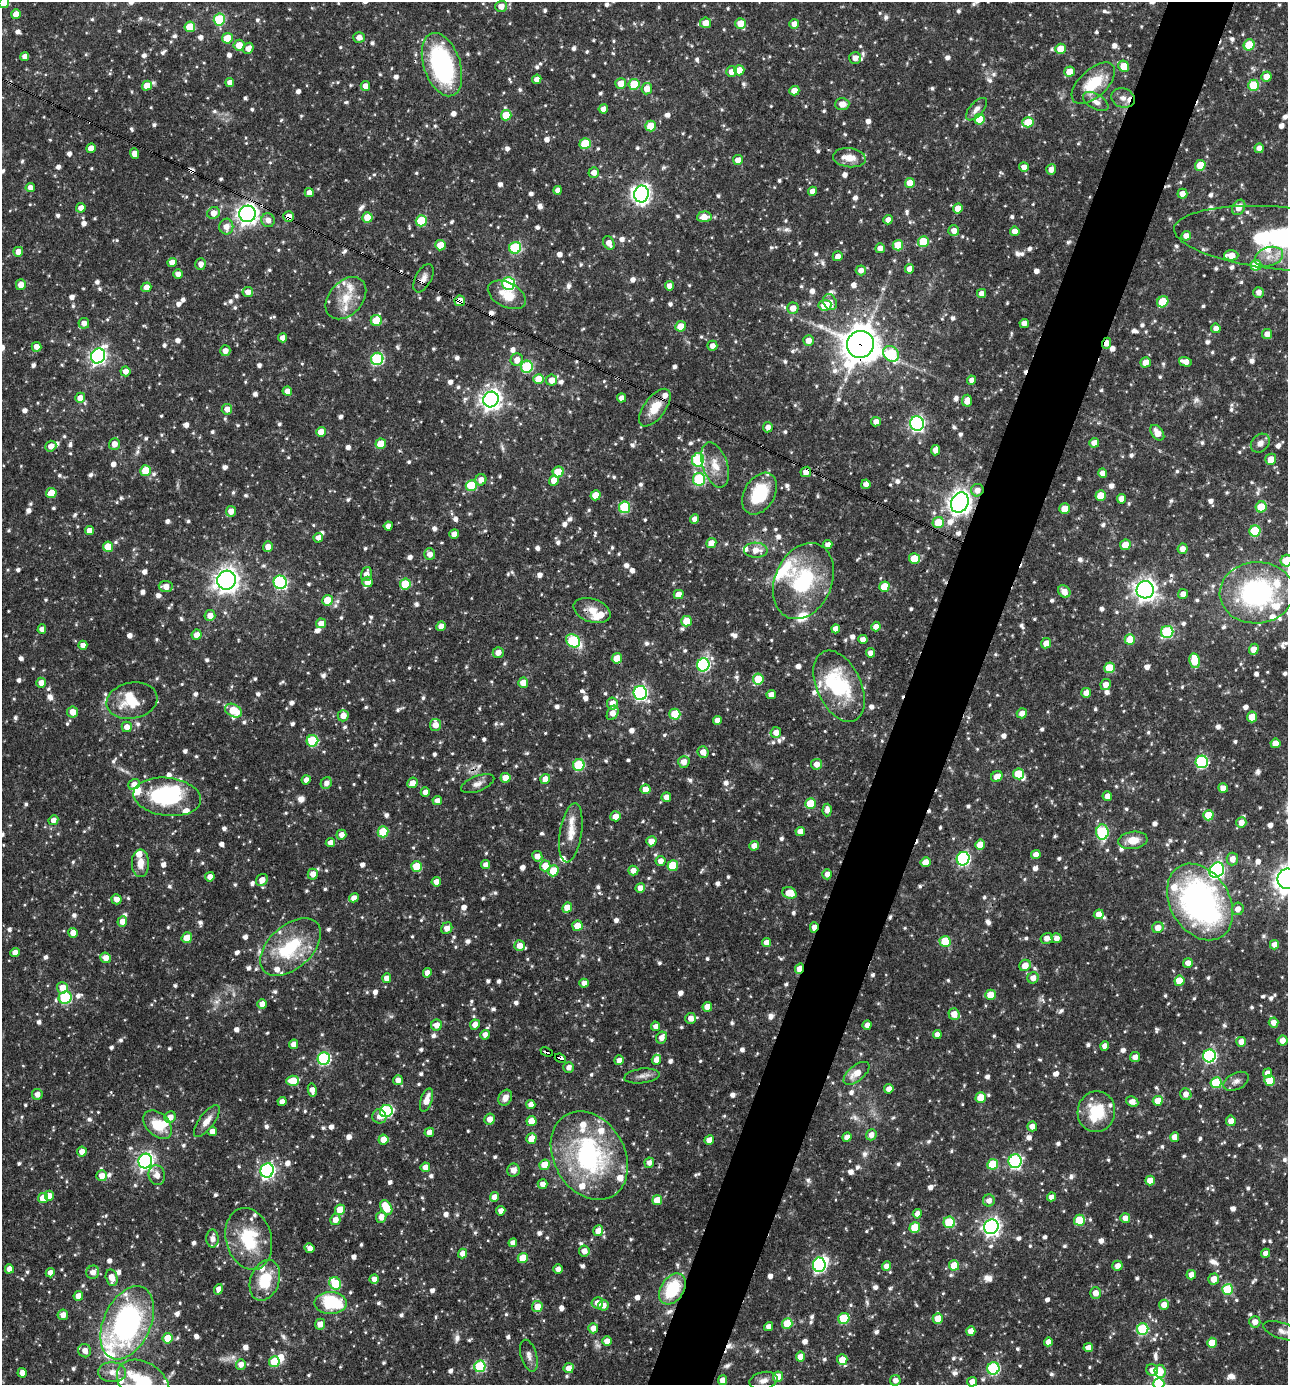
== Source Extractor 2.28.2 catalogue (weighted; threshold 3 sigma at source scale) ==
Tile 10 of 4 x 4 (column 2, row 3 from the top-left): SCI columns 1557-2842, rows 1385-2767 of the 5550 x 5536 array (HDU 1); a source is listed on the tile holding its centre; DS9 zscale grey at full resolution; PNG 1290 x 1387 px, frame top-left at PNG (2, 2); each listed source drawn as its Kron ellipse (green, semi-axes under 4 px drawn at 4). Shown black and unused: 5% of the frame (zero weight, under 3 of 4 exposures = <1% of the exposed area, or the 3 px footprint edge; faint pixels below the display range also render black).
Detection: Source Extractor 2.28.2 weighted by HDU 2 'WHT'; one run over the whole footprint, this tile lists its part. Background 0.0642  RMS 0.0036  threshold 0.016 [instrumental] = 3 sigma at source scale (4.5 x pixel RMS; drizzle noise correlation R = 1.50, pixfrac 1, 0.05/0.05 arcsec/px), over >= 5 px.
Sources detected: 1469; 2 too faint to see at this stretch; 9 inside a brighter object's white glare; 8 cosmic-ray / hot-pixel residue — neither listed nor drawn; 57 inside a brighter listed object's ellipse — not listed separately; of the other 1393, all 500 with FLUX_AUTO >= 2.16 (the completeness limit of this list) listed and drawn (893 fainter detections not listed), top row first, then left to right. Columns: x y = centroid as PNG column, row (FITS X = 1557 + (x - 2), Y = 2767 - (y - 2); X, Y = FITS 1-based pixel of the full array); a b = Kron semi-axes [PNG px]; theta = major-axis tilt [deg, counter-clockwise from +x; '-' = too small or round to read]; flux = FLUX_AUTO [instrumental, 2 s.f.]
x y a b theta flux
4 3 5 5 - 6.4
501 6 5 5 - 3
16 14 5 4 - 4.1
219 20 6 5 - 23
706 23 5 5 - 3.6
740 23 5 5 - 5.1
794 24 5 5 - 2.7
190 27 5 5 - 8.9
359 37 6 5 - 2.3
227 38 5 5 - 9.5
239 45 5 5 - 4.6
1249 45 6 5 - 10
248 48 6 5 - 2.6
1061 49 5 5 - 7.3
25 56 4 4 - 2.4
855 58 6 6 - 2.7
442 65 33 18 -72 54
1124 66 6 5 - 7.3
739 70 5 5 - 4.8
1070 71 5 5 - 6
731 72 5 5 - 2.6
1266 76 5 5 - 3.8
537 79 4 4 - 2.3
230 82 4 4 - 2.5
621 83 5 5 - 4.4
1093 83 27 14 43 14
634 84 5 5 - 14
1254 85 5 5 - 12
147 86 5 4 - 4.6
365 86 5 4 - 3
647 89 6 5 - 4.2
794 91 5 4 - 3.5
1123 98 12 9 -18 3.6
1096 102 14 7 -30 2.5
842 104 7 6 - 3.2
603 109 5 4 - 2.3
976 109 14 7 48 2.5
506 115 5 5 - 9.3
979 119 5 5 - 11
1028 122 5 5 - 9.7
651 126 5 5 - 8.4
585 144 5 5 - 15
91 148 5 4 - 3.6
1259 148 4 4 - 2.3
134 154 5 4 - 2.8
849 158 16 9 -6 4.9
738 160 5 5 - 2.7
1200 165 5 5 - 6.4
1024 167 5 5 - 2.5
1051 169 5 5 - 2.7
594 172 5 5 - 2.9
910 183 5 5 - 6.8
30 188 4 4 - 2.6
558 190 4 4 - 2.2
812 191 5 4 - 3
309 193 4 4 - 2.3
641 194 8 7 - 150
1182 194 5 5 - 2.5
1239 207 8 6 59 3.4
81 208 5 4 - 2.8
958 208 5 4 - 4.6
213 213 6 6 - 3.4
247 214 8 8 - 220
288 216 5 5 - 3.6
367 217 5 5 - 6.5
704 217 7 5 3 4.3
268 220 7 6 - 2.3
888 220 5 4 - 2.4
421 221 5 5 - 16
226 227 8 7 - 3.2
954 231 5 5 - 2.7
1015 231 4 4 - 2.8
1186 236 5 4 - 3
1285 239 111 31 -5 85
923 242 5 5 - 14
609 243 7 5 -60 2.8
440 245 5 5 - 6
898 245 5 5 - 8.4
515 248 6 5 - 28
880 248 5 5 - 2.5
18 252 5 4 - 3.2
1231 255 7 5 1 4.9
838 256 5 4 - 2.3
1269 257 14 9 17 3.8
172 262 5 4 - 3
201 264 6 5 - 2.2
1256 265 5 5 - 12
910 269 5 4 - 3.3
861 270 5 5 - 2.4
178 274 5 4 - 2.2
423 278 15 8 62 2.5
509 283 6 6 - 39
21 285 5 5 - 3.2
669 286 4 4 - 2.6
146 287 5 4 - 3.2
248 292 5 5 - 3
1259 292 5 5 - 2.2
981 293 4 4 - 2.7
507 295 20 12 -27 8.4
346 298 24 16 48 8.9
460 301 5 5 - 5.7
830 302 8 6 -66 2.2
1163 302 6 5 - 13
825 305 6 5 - 10
793 308 5 5 - 3.7
376 320 5 5 - 8.2
84 323 5 5 - 2.4
1024 323 5 4 - 2.4
681 326 5 5 - 5.5
1216 328 5 4 - 2.4
1267 334 5 5 - 2.4
283 338 4 4 - 2.4
808 340 5 5 - 3.1
1107 343 6 4 67 2.8
860 344 13 13 - 790
712 346 5 5 - 2.3
36 347 5 5 - 2.6
225 351 5 5 - 2.6
891 354 8 7 - 26
98 356 8 7 - 130
377 359 6 6 - 44
517 360 6 6 - 2.9
1146 362 5 5 - 3.7
1185 362 6 4 -17 3.5
527 367 6 6 - 30
125 371 5 5 - 2.5
539 379 5 5 - 6.8
551 380 5 5 - 3.8
972 380 4 4 - 2.2
287 391 4 4 - 2.7
80 398 5 5 - 3.9
621 398 5 4 - 2.9
491 400 8 7 - 240
967 401 6 5 - 3.7
655 408 22 10 54 7.7
227 409 5 5 - 2.8
876 422 5 4 - 2.6
917 423 7 7 - 91
768 427 5 5 - 2.3
321 432 5 5 - 4.6
1157 433 9 5 -52 4.3
1094 443 5 5 - 2.7
1260 443 10 8 45 2.2
114 444 6 5 - 3
381 444 5 5 - 7
51 446 6 5 - 2.5
936 450 5 4 - 3
1271 459 6 5 - 4.3
698 460 6 6 - 33
715 465 23 12 -71 6.6
145 471 5 5 - 11
558 472 5 5 - 11
806 472 5 5 - 3.2
1103 473 4 4 - 2.8
699 479 6 6 - 32
481 480 6 5 - 3
554 480 5 5 - 4.7
866 484 4 4 - 2.5
471 485 5 5 - 17
977 490 6 6 - 2.9
51 493 5 5 - 7.5
759 494 22 15 59 19
596 495 5 5 - 6.3
1101 496 5 5 - 7.3
1121 499 5 4 - 2.8
960 503 10 8 63 290
624 507 6 5 - 24
1261 507 6 5 - 11
1065 509 5 5 - 5.8
231 511 5 5 - 3.1
695 519 5 4 - 2.4
938 522 6 5 - 10
388 526 4 4 - 2.8
89 531 4 4 - 3.5
1255 531 6 5 - 18
454 534 5 4 - 2.5
318 538 5 4 - 2.3
711 543 5 5 - 3.2
828 545 4 4 - 2.7
1125 545 5 5 - 4.7
108 547 5 5 - 6.3
268 547 5 5 - 2.9
1182 549 5 5 - 2.8
756 550 12 7 -1 4
430 554 6 5 - 2.3
914 558 5 5 - 8.9
1286 561 6 6 - 9
366 574 7 5 73 2.7
227 580 10 9 - 290
803 581 39 28 67 28
280 582 7 6 - 51
368 582 5 5 - 3.4
405 584 5 5 - 12
166 586 7 5 -6 3
884 587 5 5 - 10
1145 590 9 8 - 230
1064 591 7 5 -49 2.9
1257 593 37 30 4 64
1183 594 5 4 - 2.2
679 595 5 4 - 4.4
327 600 5 5 - 7.9
592 611 19 11 -19 5.1
210 615 5 5 - 3.3
686 621 5 5 - 7.5
321 623 5 5 - 3.4
441 626 5 4 - 3.2
876 627 5 4 - 2.4
42 629 4 4 - 2.5
836 629 4 4 - 2.9
1167 632 6 6 - 32
197 635 5 5 - 3.1
863 639 5 4 - 2.2
1130 640 5 5 - 9.8
573 641 7 6 - 29
1046 643 5 5 - 3.3
83 645 4 4 - 2.4
1254 649 5 4 - 2.8
498 652 5 5 - 2.6
871 653 4 4 - 2.8
617 658 5 5 - 7.7
1195 661 7 5 -80 9.7
703 665 6 6 - 53
1109 668 5 5 - 12
758 679 5 5 - 11
41 683 5 5 - 2.8
523 683 5 5 - 4.2
1106 685 5 5 - 2.6
839 686 38 22 -65 30
640 693 7 6 - 77
1086 693 5 4 - 2.8
771 695 5 4 - 2.4
132 701 26 18 11 12
612 703 6 5 - 3.6
233 711 9 6 -29 10
73 712 5 5 - 4
613 713 8 5 62 3.3
1022 713 5 5 - 2.8
675 714 5 5 - 13
343 716 6 5 - 3.5
1252 717 5 5 - 7
717 720 4 4 - 2.5
435 725 6 5 - 3.1
127 727 5 5 - 2.7
776 732 5 5 - 3
312 741 6 5 - 24
1275 743 5 5 - 4.2
703 752 6 5 - 3.3
684 762 6 6 - 2.9
1202 762 6 6 - 44
817 764 5 5 - 3
579 765 6 5 - 24
1019 774 5 5 - 12
997 777 6 5 - 3.9
505 778 5 5 - 4.5
545 779 5 5 - 3.6
306 780 5 4 - 2.6
326 783 6 5 - 2.4
412 783 6 5 - 2.7
134 784 6 5 - 2.6
478 784 17 7 22 2.3
1223 788 5 4 - 3.2
645 789 5 5 - 3.7
425 792 5 4 - 2.4
1107 796 5 4 - 2.6
167 797 34 19 -7 34
666 797 5 5 - 2.9
437 800 5 4 - 2.3
810 804 5 5 - 11
827 810 6 4 88 2.5
1208 815 5 5 - 8.2
616 816 5 5 - 2.9
53 820 5 4 - 2.5
1241 822 5 5 - 2.8
383 832 5 5 - 13
800 832 5 4 - 4
1102 832 7 6 - 29
571 833 30 11 81 5.8
341 835 5 5 - 2.4
1133 840 15 8 8 5.7
651 841 5 5 - 3.6
330 843 4 4 - 2.6
980 845 5 5 - 5.1
754 846 5 4 - 3
1036 854 5 4 - 2.7
537 856 5 5 - 3.2
963 859 7 6 - 66
1232 859 6 6 - 3.1
660 861 5 5 - 2.4
925 862 5 5 - 4.5
140 863 14 8 90 4.3
486 865 4 4 - 2.3
417 866 5 5 - 10
545 866 5 5 - 5.3
673 866 5 5 - 13
633 870 5 5 - 2.7
1217 870 8 7 - 92
553 871 6 5 - 8.7
313 874 5 5 - 2.7
827 874 5 5 - 2.6
210 877 5 4 - 2.4
1287 879 10 9 - 330
262 880 6 5 - 3.3
436 882 5 4 - 2.7
640 888 5 4 - 3.2
789 893 7 5 -22 5.8
354 898 5 4 - 2.8
116 899 5 5 - 2.7
1200 902 41 29 -59 120
567 908 5 5 - 4.7
1238 909 6 6 - 2.7
1099 914 5 5 - 3.8
122 921 5 5 - 3
577 926 5 5 - 4.9
814 927 5 4 - 3.4
1158 927 6 5 - 3.4
447 928 6 5 - 2.9
73 933 5 4 - 3.6
187 938 5 5 - 7.1
1047 938 6 5 - 2.7
1057 938 5 5 - 2.3
945 941 5 5 - 14
766 943 4 4 - 3
1274 945 5 4 - 2.9
520 946 5 5 - 3.6
291 947 36 21 42 22
15 953 4 4 - 3
106 958 5 5 - 3.2
1188 963 5 5 - 2.8
1025 965 6 5 - 3.8
800 968 6 4 65 8.1
427 973 4 4 - 2.6
387 978 5 4 - 3.2
1033 978 6 5 - 2.8
1179 981 5 5 - 7.1
584 983 4 4 - 2.2
62 988 6 5 - 5.4
990 995 5 5 - 6.7
65 998 7 6 - 32
262 1004 5 4 - 3.2
707 1007 5 5 - 4.2
954 1014 6 5 - 3.8
691 1018 5 5 - 2.8
1274 1023 5 5 - 2.6
436 1025 5 5 - 3.2
475 1025 5 4 - 3
867 1025 4 4 - 2.4
656 1026 5 4 - 2.2
937 1034 4 4 - 2.4
485 1035 5 4 - 2.4
661 1037 6 5 - 2.6
1282 1041 5 5 - 3.2
1241 1042 5 5 - 3
294 1044 5 4 - 2.9
1105 1046 4 4 - 2.6
547 1052 6 3 -23 4.9
1209 1056 6 6 - 60
1135 1057 5 5 - 2.5
560 1058 6 3 -24 5.4
324 1059 6 6 - 48
619 1060 5 5 - 2.5
656 1060 5 4 - 3.1
569 1067 5 5 - 2.4
856 1073 15 7 39 4.9
1268 1073 5 4 - 3.1
642 1076 17 7 7 2.2
398 1080 5 5 - 2.8
1270 1080 5 5 - 7.2
293 1081 6 5 - 7.6
1236 1081 13 8 26 2.2
1216 1083 5 5 - 18
889 1089 5 4 - 2.6
312 1090 6 4 -78 2.5
37 1094 5 5 - 2.6
1186 1094 6 5 - 2.5
505 1098 8 6 61 2.7
981 1098 5 5 - 6
426 1100 12 5 72 4
282 1101 4 4 - 2.6
1158 1101 5 5 - 6.3
1132 1102 6 5 - 2.6
531 1105 4 4 - 2.5
386 1111 6 6 - 49
1096 1112 20 19 - 15
379 1116 7 6 - 2.6
170 1117 6 5 - 2.6
490 1119 5 5 - 3.1
207 1121 19 7 54 3.5
531 1121 5 5 - 5.9
1231 1121 5 5 - 3
158 1125 17 11 -44 9.3
1032 1126 5 5 - 2.5
212 1131 5 4 - 3.3
429 1132 5 4 - 2.3
871 1135 6 5 - 2.4
847 1137 5 4 - 2.6
1175 1137 5 4 - 3.1
531 1138 5 5 - 6.2
383 1140 5 5 - 5.4
709 1140 5 4 - 2.7
82 1152 5 5 - 2.7
589 1156 47 35 -60 64
145 1161 7 6 - 140
1015 1161 7 6 - 55
649 1163 5 4 - 2.2
993 1164 5 5 - 14
545 1165 5 5 - 7
425 1167 5 4 - 3
267 1170 7 6 - 97
513 1170 6 6 - 2.5
157 1175 10 8 -75 2.9
102 1176 5 5 - 3.2
1150 1180 5 4 - 3.8
543 1184 5 4 - 2.4
49 1196 5 4 - 2.8
494 1197 5 4 - 2.9
1051 1197 4 4 - 2.5
43 1198 5 5 - 7.9
657 1200 5 5 - 5.4
989 1201 6 6 - 2.2
386 1208 8 5 -62 12
340 1210 5 5 - 8.4
501 1211 4 4 - 2.7
917 1214 5 4 - 2.2
381 1217 6 5 - 2.8
1125 1218 5 5 - 2.6
335 1220 5 5 - 2.8
1079 1220 5 5 - 12
949 1222 6 5 - 20
991 1227 7 7 - 160
915 1228 5 5 - 13
598 1231 5 5 - 4.1
212 1239 9 6 -89 2.5
249 1239 31 23 -74 20
513 1243 4 4 - 2.3
310 1248 5 4 - 2.5
584 1251 5 5 - 2.7
462 1253 5 4 - 2.5
1266 1253 5 4 - 2.6
523 1258 5 5 - 9.2
819 1265 7 6 - 65
954 1265 5 5 - 8.2
887 1266 5 4 - 3.2
1117 1266 5 5 - 2.6
9 1269 4 4 - 2.7
558 1269 5 4 - 2.5
93 1272 7 6 - 2.5
50 1273 4 4 - 2.7
1191 1275 5 5 - 3.1
112 1278 8 6 -76 4.2
374 1279 4 4 - 2.9
1214 1279 5 5 - 3.6
265 1280 21 14 70 13
335 1283 6 5 - 18
218 1289 5 4 - 2.6
672 1289 17 11 57 19
1228 1289 5 5 - 19
1095 1293 6 5 - 3
78 1296 5 4 - 3.5
331 1303 16 11 -1 28
597 1303 6 5 - 2.8
603 1305 5 5 - 2.4
1164 1305 5 5 - 3.4
537 1306 5 5 - 5.4
63 1315 5 5 - 2.5
938 1318 5 5 - 5.7
844 1319 6 5 - 20
1255 1322 6 5 - 2.8
127 1323 39 23 66 84
787 1323 5 5 - 9.8
320 1324 5 5 - 2.8
769 1327 4 4 - 2.4
593 1328 5 5 - 3.3
1143 1329 6 5 - 31
971 1331 4 4 - 3
1283 1331 20 8 -18 2.8
168 1338 5 5 - 7.9
607 1341 4 4 - 2.9
1048 1342 4 4 - 2.5
1212 1343 5 5 - 7.1
1088 1348 5 4 - 2.6
85 1351 7 6 - 2.8
529 1356 16 8 -74 2.3
800 1357 5 4 - 4.7
842 1360 5 5 - 5.4
274 1362 5 5 - 12
241 1364 5 5 - 2.8
480 1366 6 5 - 25
569 1368 5 5 - 3
993 1368 6 6 - 44
1152 1370 6 5 - 3.2
1160 1371 6 5 - 4.3
112 1372 14 10 -3 3.6
22 1373 4 4 - 2.7
778 1377 5 5 - 7.4
722 1380 5 4 - 2.6
895 1380 5 5 - 2.2
763 1381 14 8 12 2.5
972 1382 5 5 - 2.6
143 1383 29 20 -35 24
1159 1384 5 5 - 15
Overlapping masked pixels (flux is a lower limit): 18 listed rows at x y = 247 214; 288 216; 440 245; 423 278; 460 301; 1107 343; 860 344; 806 472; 977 490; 960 503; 592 611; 478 784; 1200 902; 814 927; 800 968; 547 1052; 560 1058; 672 1289
Isophote crosses this tile's border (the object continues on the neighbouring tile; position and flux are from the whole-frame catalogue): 9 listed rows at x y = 4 3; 1285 239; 1286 561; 1257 593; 1287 879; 1283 1331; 480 1366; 143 1383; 1159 1384